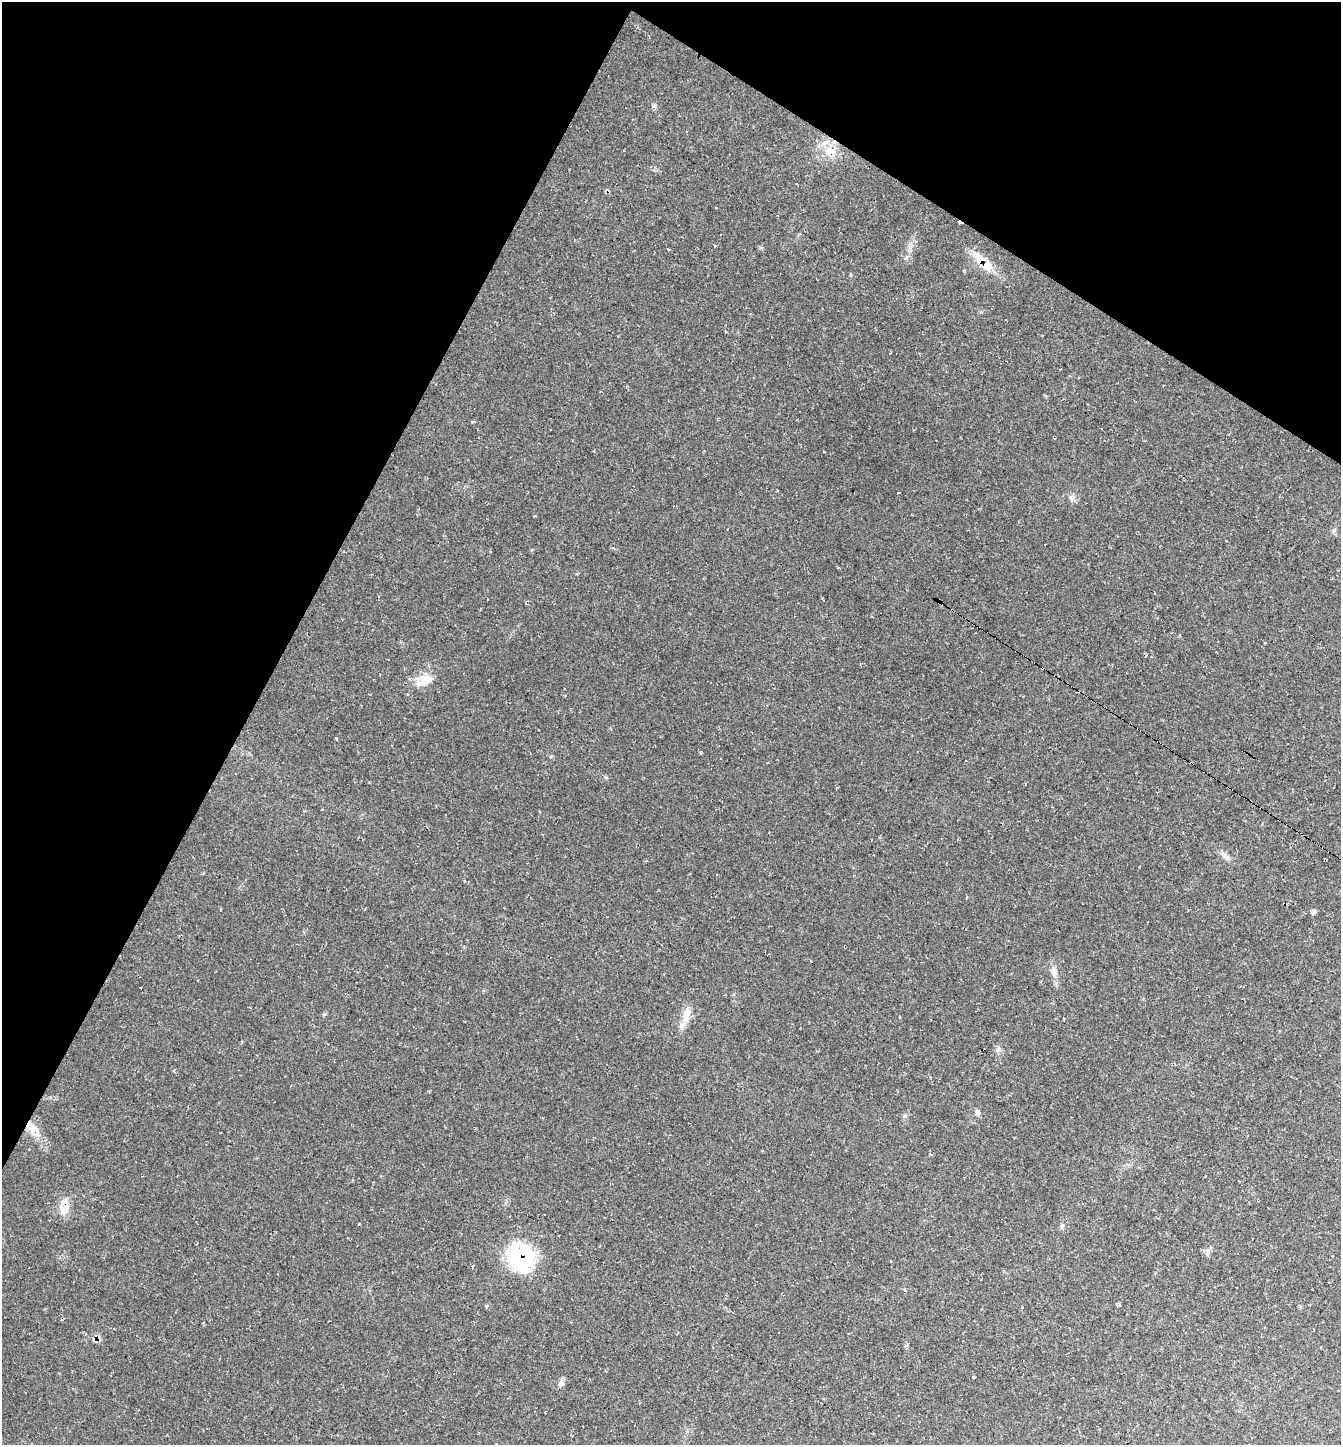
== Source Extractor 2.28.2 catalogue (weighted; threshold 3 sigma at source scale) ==
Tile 2 of 4 x 4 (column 2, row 1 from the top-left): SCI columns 1494-2832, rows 4337-5779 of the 5789 x 5780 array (HDU 1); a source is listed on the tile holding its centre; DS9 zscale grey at full resolution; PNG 1343 x 1447 px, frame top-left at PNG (2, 2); no overlay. Shown black and unused: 28% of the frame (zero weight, under 2 of 3 exposures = <1% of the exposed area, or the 3 px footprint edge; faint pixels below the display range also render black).
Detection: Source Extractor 2.28.2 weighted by HDU 2 'WHT'; one run over the whole footprint, this tile lists its part. Background 0.0754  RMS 0.0077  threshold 0.0347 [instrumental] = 3 sigma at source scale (4.5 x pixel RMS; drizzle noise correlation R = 1.50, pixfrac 1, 0.05/0.05 arcsec/px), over >= 5 px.
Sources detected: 23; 1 inside a brighter object's white glare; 3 cosmic-ray / hot-pixel residue — not listed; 1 inside a brighter listed object's ellipse — not listed separately; the other 18 listed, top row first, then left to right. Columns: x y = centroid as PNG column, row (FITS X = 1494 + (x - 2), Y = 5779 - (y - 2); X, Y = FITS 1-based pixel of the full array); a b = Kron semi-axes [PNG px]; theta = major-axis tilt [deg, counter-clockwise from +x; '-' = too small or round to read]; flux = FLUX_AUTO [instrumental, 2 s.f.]
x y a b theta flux
654 106 6 5 - 1.5
831 152 16 12 -9 12
979 258 24 12 -32 12
1072 498 11 7 -55 3.2
1265 643 4 2 - 0.57
426 679 19 11 -14 9.4
1224 855 10 6 -39 3.1
1313 912 6 5 - 2
1054 971 13 8 -82 4.5
324 1014 5 5 - 0.97
686 1017 30 8 69 9.2
998 1049 7 4 19 1.4
977 1112 8 7 - 2
34 1129 19 10 -39 9.2
64 1207 18 11 80 11
521 1258 42 27 -70 58
974 1377 3 3 - 2.1
561 1384 9 7 3 2.5
Overlapping masked pixels (flux is a lower limit): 3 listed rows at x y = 979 258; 64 1207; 521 1258
Unlisted compact peaks at least as high as the median listed source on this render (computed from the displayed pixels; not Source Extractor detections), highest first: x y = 336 738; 904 1116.